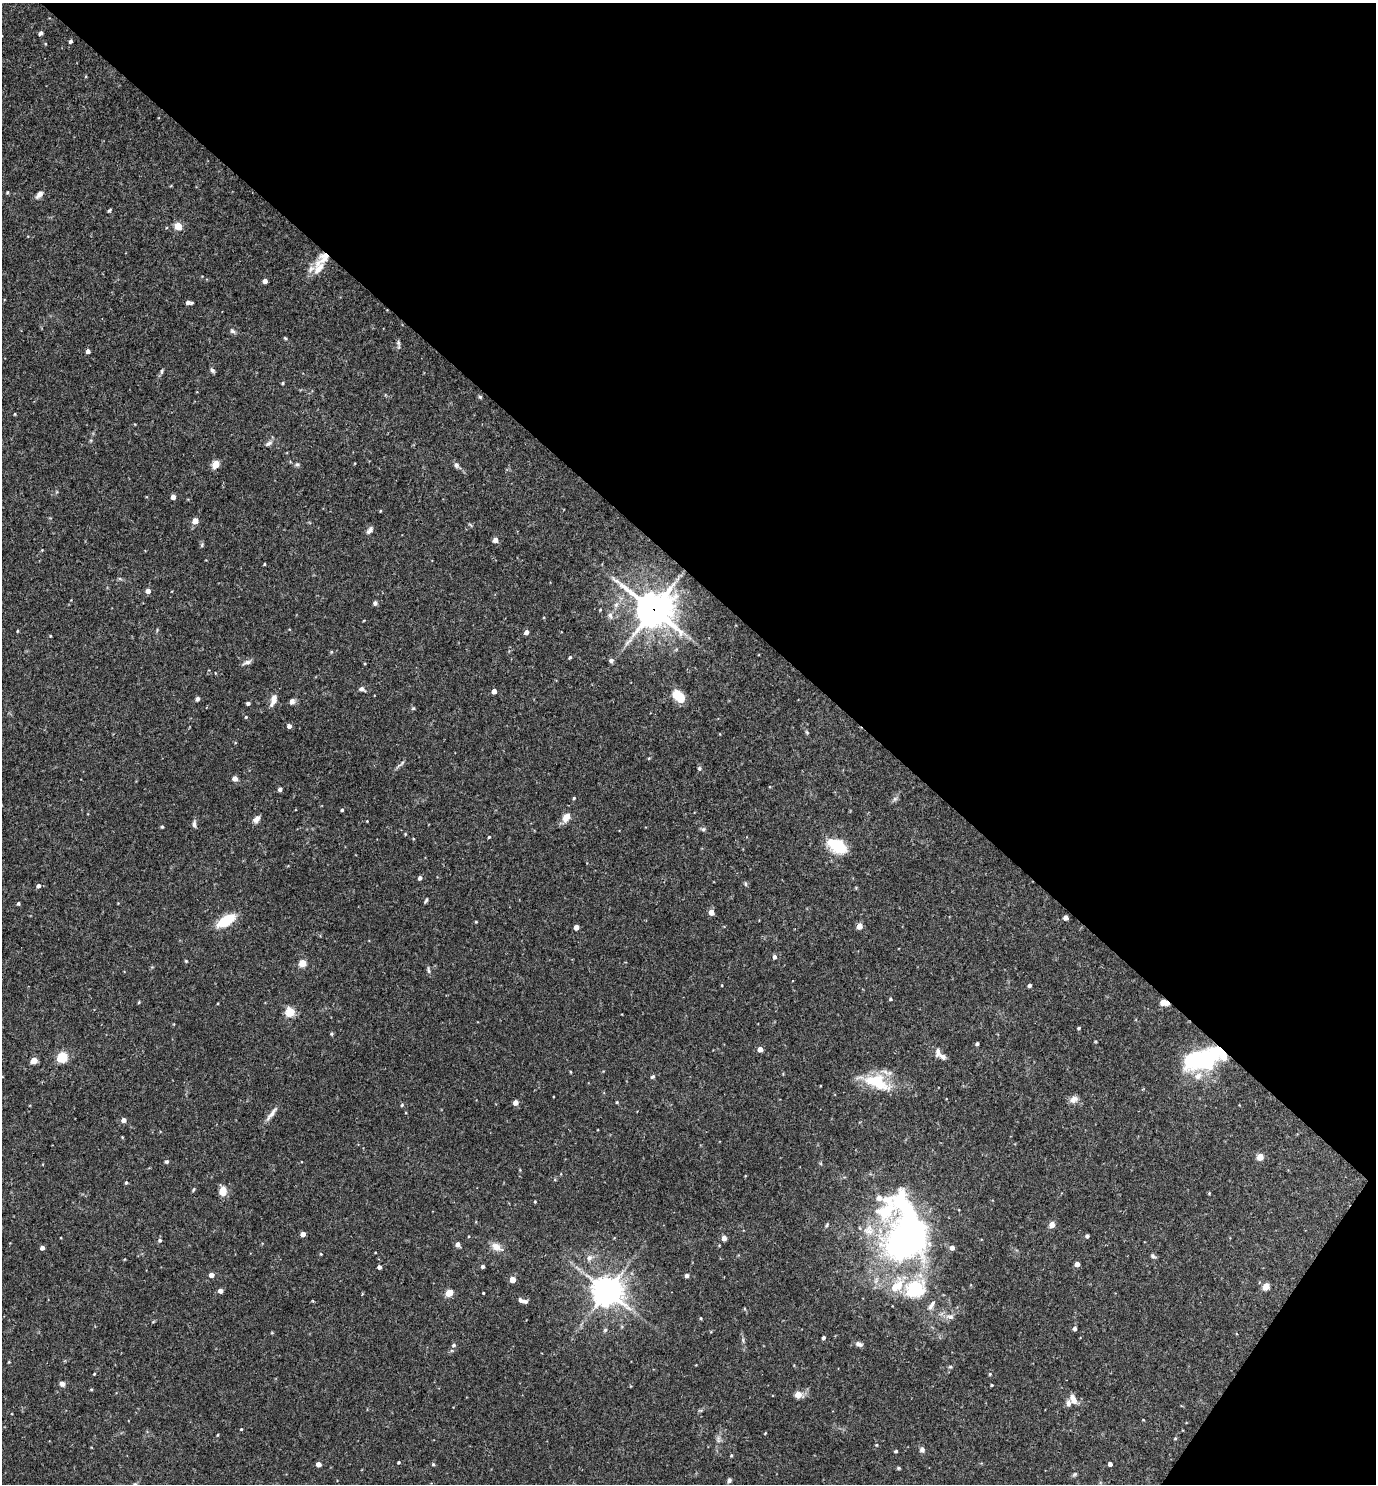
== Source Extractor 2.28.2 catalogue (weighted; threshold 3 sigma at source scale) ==
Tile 8 of 4 x 4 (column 4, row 2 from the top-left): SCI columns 4271-5644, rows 2967-4448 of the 5935 x 5931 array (HDU 1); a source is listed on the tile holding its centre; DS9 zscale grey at full resolution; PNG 1378 x 1486 px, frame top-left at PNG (2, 3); no overlay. Shown black and unused: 40% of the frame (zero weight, under 3 of 4 exposures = <1% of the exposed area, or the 3 px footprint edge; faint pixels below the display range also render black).
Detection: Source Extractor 2.28.2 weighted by HDU 2 'WHT'; one run over the whole footprint, this tile lists its part. Background 0.0714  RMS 0.0036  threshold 0.0162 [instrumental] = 3 sigma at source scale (4.5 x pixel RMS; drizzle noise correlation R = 1.50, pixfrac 1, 0.05/0.05 arcsec/px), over >= 5 px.
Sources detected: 194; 4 inside a brighter object's white glare — not listed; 11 inside a brighter listed object's ellipse — not listed separately; the other 179 listed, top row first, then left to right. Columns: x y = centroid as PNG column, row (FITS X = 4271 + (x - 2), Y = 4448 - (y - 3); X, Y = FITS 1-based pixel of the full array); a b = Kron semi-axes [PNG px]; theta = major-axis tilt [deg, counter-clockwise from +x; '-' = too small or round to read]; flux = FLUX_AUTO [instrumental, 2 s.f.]
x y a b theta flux
41 33 4 4 - 1.1
70 41 4 4 - 0.81
7 192 4 3 - 0.41
39 194 10 6 47 1.7
109 210 5 3 - 0.47
178 226 5 5 - 11
324 258 18 14 45 4.4
311 269 16 7 36 1.8
265 281 4 4 - 1.7
188 302 6 5 - 1.5
232 331 8 6 -43 0.84
285 338 5 3 - 0.42
398 343 9 5 -77 0.79
88 351 4 4 - 1.5
212 370 7 4 -46 0.78
162 371 7 4 89 0.57
282 383 4 3 - 0.46
480 397 4 4 - 0.55
15 414 3 3 - 0.31
269 443 11 6 32 1.2
215 464 7 5 58 4.7
297 464 7 5 -17 0.66
456 465 8 6 -73 0.98
173 497 4 4 - 2.5
380 511 4 3 - 0.27
195 521 4 4 - 5.4
470 525 8 3 -45 0.42
370 530 10 5 52 1.4
495 540 4 4 - 2.7
202 545 6 4 89 0.54
42 550 3 3 - 0.25
264 564 4 2 - 0.28
148 591 5 4 - 2.3
375 603 6 5 - 0.83
600 610 4 3 - 0.3
653 610 14 13 - 660
610 615 10 6 -72 1.4
17 631 3 3 - 0.32
526 632 5 4 - 1.7
50 636 3 3 - 0.31
570 657 4 3 - 0.5
611 660 5 5 - 1.1
247 662 13 5 18 1.2
215 673 4 3 - 0.23
362 689 9 6 -23 1
494 691 4 4 - 2.1
678 696 12 8 -43 9.5
197 699 5 4 - 0.81
273 700 13 6 69 3
292 702 5 5 - 2.2
248 703 4 3 - 0.97
413 708 5 4 - 0.43
246 717 4 3 - 0.33
289 726 5 5 - 1.2
807 732 6 4 -59 0.47
401 764 17 3 40 0.9
699 769 6 5 - 0.61
235 778 4 4 - 2.7
280 789 5 4 - 0.84
574 798 4 3 - 0.42
895 799 7 6 - 0.91
342 810 4 3 - 0.46
566 817 11 8 64 3.4
256 819 10 7 43 1.6
367 821 3 2 - 0.23
194 824 9 6 -87 1.1
162 827 4 3 - 0.43
703 829 7 5 21 0.65
405 834 4 3 - 0.32
489 837 4 3 - 0.35
413 839 3 3 - 0.33
837 846 17 10 -29 16
420 878 4 4 - 1.1
745 884 6 4 -88 0.49
38 886 5 4 - 1.2
426 900 6 3 63 0.53
18 904 4 3 - 0.61
711 912 5 4 - 3.1
1066 918 4 4 - 1.9
226 921 13 7 31 16
476 922 3 3 - 0.29
859 926 5 4 - 3.4
576 927 4 4 - 2.7
774 957 5 4 - 1.1
186 961 4 4 - 0.41
302 963 5 4 - 10
429 970 11 4 -80 0.71
722 985 4 2 - 0.25
1030 985 4 4 - 0.82
890 999 5 4 - 0.5
139 1002 4 3 - 0.32
1164 1003 10 6 -9 2.6
290 1012 5 5 - 19
1079 1028 4 3 - 0.47
331 1034 5 4 - 0.45
977 1044 4 3 - 0.6
760 1049 4 4 - 2.7
938 1052 12 6 83 1.7
63 1057 5 5 - 29
1206 1060 40 26 22 28
34 1061 5 4 - 6.5
652 1077 6 4 41 0.68
876 1082 41 17 -20 14
1074 1099 12 8 34 2
515 1102 4 4 - 2.9
617 1102 4 3 - 0.35
402 1105 4 4 - 0.53
272 1114 24 5 52 2.2
124 1120 4 4 - 2.5
122 1137 4 3 - 0.31
1260 1157 5 4 - 6.2
167 1162 5 5 - 0.62
126 1182 4 4 - 0.63
193 1190 6 3 61 0.39
223 1191 9 7 87 5.1
1209 1193 4 3 - 0.32
535 1201 3 2 - 0.37
1052 1225 5 4 - 3.8
303 1234 4 4 - 2.6
1087 1236 4 4 - 0.87
724 1238 4 4 - 2.6
904 1239 63 41 68 130
160 1240 5 4 - 0.72
458 1244 4 4 - 2
496 1247 15 8 -28 3.4
42 1248 4 4 - 1.7
952 1248 5 4 - 2
321 1254 4 4 - 0.31
1153 1256 8 5 -37 0.74
589 1258 9 8 - 1.6
1077 1264 4 4 - 2.6
483 1266 4 4 - 0.86
379 1267 4 4 - 1.5
211 1275 4 4 - 2.4
687 1276 4 4 - 1.3
512 1279 4 4 - 5.6
1266 1286 5 4 - 7.8
220 1291 4 4 - 2
607 1291 11 10 - 400
449 1293 5 4 - 11
483 1293 3 2 - 0.33
313 1301 3 3 - 0.37
525 1301 7 5 -7 0.91
931 1305 17 6 56 1.8
950 1317 11 8 -6 1.9
701 1318 4 3 - 0.37
153 1322 5 3 - 0.33
1075 1329 5 4 - 0.92
605 1330 6 5 - 0.6
272 1333 5 3 - 0.28
824 1338 4 3 - 0.88
859 1344 10 6 -21 1.2
454 1345 6 5 - 0.77
9 1362 4 3 - 0.31
950 1367 5 5 - 0.49
94 1374 4 3 - 0.31
990 1374 4 4 - 0.4
62 1384 7 6 - 1.2
992 1385 3 3 - 0.38
91 1389 5 3 - 0.35
798 1395 5 4 - 6.7
1073 1399 13 7 -64 2.5
700 1410 6 4 -18 0.38
241 1429 3 3 - 0.35
765 1433 4 2 - 0.26
218 1435 5 3 - 0.33
1175 1438 4 4 - 0.36
718 1439 11 6 -90 1.4
876 1445 5 4 - 0.39
922 1450 6 6 - 1.1
896 1451 4 3 - 0.57
731 1455 4 3 - 0.44
399 1462 3 3 - 0.41
318 1464 4 4 - 2.4
433 1464 5 4 - 0.45
1110 1464 4 4 - 1.3
898 1468 5 4 - 0.42
1074 1474 7 5 35 0.58
729 1480 6 5 - 0.74
Overlapping masked pixels (flux is a lower limit): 4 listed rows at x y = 324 258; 653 610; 1164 1003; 1206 1060